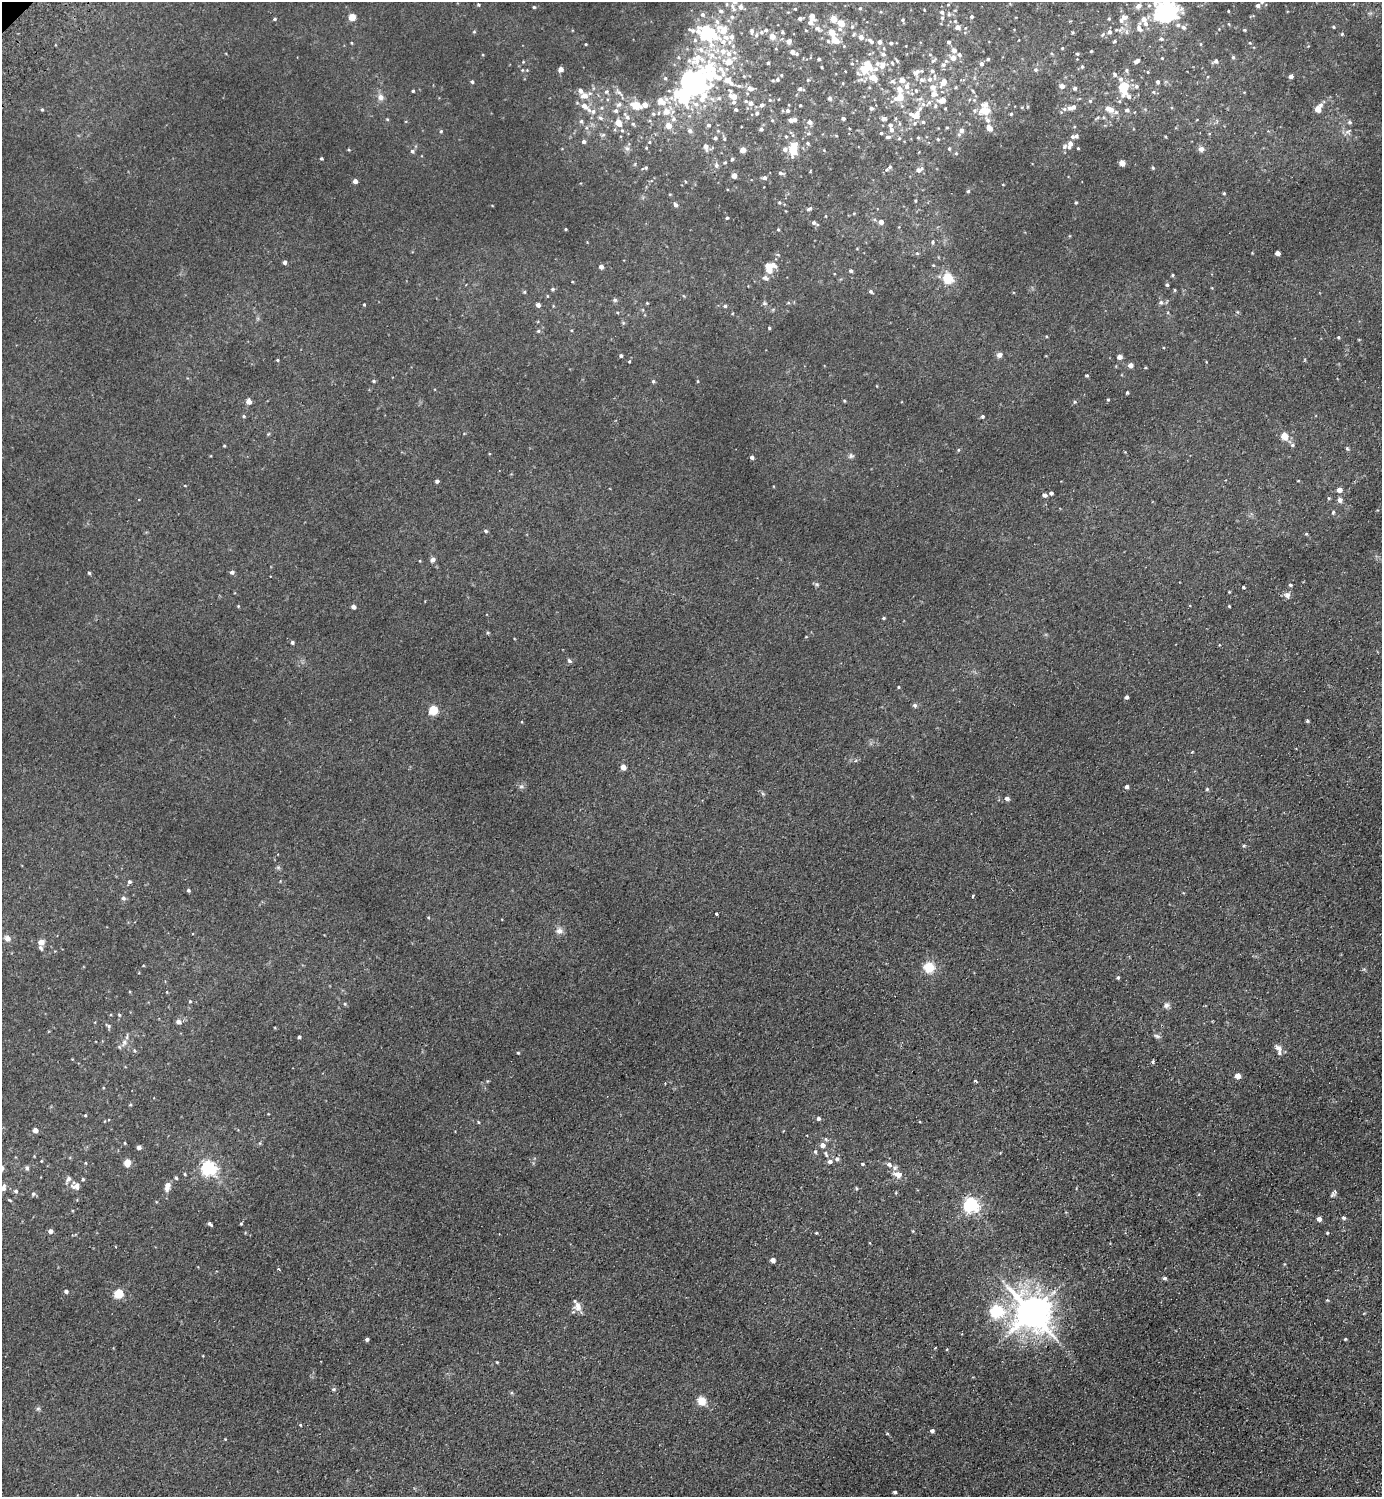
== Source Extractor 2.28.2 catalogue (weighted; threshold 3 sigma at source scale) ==
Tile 6 of 4 x 4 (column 2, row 2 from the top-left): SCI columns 1583-2962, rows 3037-4531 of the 6066 x 6072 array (HDU 1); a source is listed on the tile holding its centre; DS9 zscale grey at full resolution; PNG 1384 x 1499 px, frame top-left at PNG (2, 2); no overlay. Shown black and unused: <1% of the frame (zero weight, under 2 of 3 exposures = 3% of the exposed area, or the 3 px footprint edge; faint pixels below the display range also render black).
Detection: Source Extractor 2.28.2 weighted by HDU 2 'WHT'; one run over the whole footprint, this tile lists its part. Background 0.0275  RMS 0.011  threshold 0.0484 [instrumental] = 3 sigma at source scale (4.5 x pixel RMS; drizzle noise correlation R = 1.50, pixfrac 1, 0.05/0.05 arcsec/px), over >= 5 px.
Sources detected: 478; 1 inside a brighter object's white glare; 1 cosmic-ray / hot-pixel residue — not listed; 36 inside a brighter listed object's ellipse — not listed separately; the other 440 listed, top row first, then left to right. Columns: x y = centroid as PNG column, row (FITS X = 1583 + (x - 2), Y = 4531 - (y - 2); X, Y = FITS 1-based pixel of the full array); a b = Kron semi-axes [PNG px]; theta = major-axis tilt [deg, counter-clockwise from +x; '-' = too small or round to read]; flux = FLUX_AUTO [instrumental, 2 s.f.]
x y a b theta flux
1262 2 6 5 - 2.4
948 4 5 3 - 0.9
478 5 4 4 - 1.5
1258 5 5 4 - 3.3
1138 6 7 6 - 5.5
534 7 4 4 - 1.4
740 7 7 6 - 3.7
733 8 13 5 -62 3.8
860 8 4 4 - 1.2
721 11 6 5 - 2.8
1228 11 3 3 - 0.83
942 12 6 5 - 3
1166 12 14 13 - 210
702 14 6 5 - 2.7
949 14 6 5 - 1.8
812 16 8 5 -79 7.3
352 17 4 4 - 25
732 17 6 5 - 2.4
972 17 4 4 - 2.5
1125 17 9 7 -4 4.5
942 18 6 4 74 1.8
275 19 4 3 - 1.5
800 19 4 4 - 3.6
833 19 4 4 - 15
1109 19 5 4 - 1.3
1143 19 7 7 - 6
903 20 5 4 - 1.4
955 21 5 4 - 1.4
841 23 6 5 - 16
1229 24 5 3 - 0.86
1178 25 6 5 - 2.5
852 27 5 5 - 1.6
958 27 5 5 - 5.6
1183 27 6 6 - 2.9
1334 27 4 4 - 1.3
817 28 8 6 -20 3.5
1139 28 12 7 -83 5.8
723 30 13 10 -40 17
806 30 4 3 - 0.89
1116 30 7 5 -6 2
1244 30 4 3 - 1.2
752 31 7 5 -90 2.6
474 32 5 4 - 1.2
761 32 6 5 - 2.3
782 32 5 4 - 1.3
832 32 7 7 - 9.7
1073 32 4 3 - 1.3
1109 32 6 5 - 3.3
1127 32 7 5 84 2.8
707 33 17 11 -19 92
1102 34 7 4 47 1.7
1342 34 4 4 - 1.4
756 35 6 5 - 2.3
772 37 4 4 - 13
861 37 6 6 - 5.1
1161 39 6 5 - 2.2
835 40 7 5 -33 16
789 41 5 5 - 4.4
828 41 5 4 - 1.5
871 41 10 5 -41 3.8
1115 41 4 3 - 1.3
879 42 5 4 - 4.4
949 42 5 4 - 2.6
891 43 4 4 - 1.8
1250 43 5 3 - 0.79
586 44 3 3 - 0.83
1201 44 5 3 - 0.86
1062 48 4 3 - 0.91
954 50 5 5 - 5.9
1091 51 3 3 - 1.1
792 52 4 4 - 5.8
729 54 7 7 - 5.5
797 54 5 4 - 1.5
883 54 6 5 - 3
930 54 5 3 - 0.94
1077 54 5 4 - 1.3
959 55 5 5 - 2.5
1233 57 5 4 - 1.6
953 58 6 6 - 7.8
1162 58 3 3 - 0.78
698 59 30 16 16 35
819 59 3 3 - 2.1
988 59 4 4 - 1.6
933 61 8 4 42 2
1137 61 7 4 33 3
1216 61 5 5 - 3.7
523 62 4 3 - 0.96
729 62 8 6 -9 12
768 63 3 3 - 1.4
892 63 5 3 - 1.2
852 64 4 4 - 1.3
981 64 5 5 - 3.4
867 65 10 6 -53 15
882 65 9 7 84 7
943 65 8 7 - 3.4
822 67 3 2 - 0.86
1082 67 5 4 - 1.5
561 69 5 4 - 6.6
527 70 4 4 - 0.83
864 70 12 8 -51 13
1036 70 5 5 - 2
1127 70 6 5 - 1.9
932 71 6 5 - 2.2
711 72 42 34 -41 110
916 72 11 8 31 5.3
1148 72 4 3 - 0.83
1115 74 6 4 -51 1.8
781 75 4 3 - 0.95
1291 76 4 4 - 4.6
665 78 4 4 - 1.6
873 78 9 6 -26 11
777 79 6 4 85 1.5
930 79 7 6 - 4
1121 79 6 5 - 2.9
727 80 5 5 - 11
773 80 4 3 - 1.1
902 80 5 5 - 9.1
922 80 9 7 -23 3.8
691 81 17 13 -47 330
892 81 7 5 0 2.7
472 82 4 4 - 1.5
1158 82 5 4 - 2.1
731 83 6 5 - 2.7
943 83 11 7 63 9.2
907 86 8 6 79 5.6
1062 86 4 4 - 7
1136 86 6 5 - 2.4
956 87 4 4 - 1.1
1123 87 8 6 90 45
750 88 8 6 -6 5.2
1075 88 4 4 - 2.4
800 89 6 3 -10 2.8
899 89 8 6 -73 6.9
413 91 3 3 - 1.3
916 91 6 5 - 2
607 92 7 6 - 2.4
1153 92 5 5 - 1.2
1244 92 4 3 - 0.83
619 93 16 5 -43 4.6
934 94 9 8 - 7.1
584 96 10 8 -3 9
733 96 10 6 -46 12
381 97 10 8 -56 5.3
703 97 23 9 64 22
900 97 9 6 26 16
1129 97 6 5 - 2.8
719 98 6 6 - 2
830 98 4 4 - 2.8
770 100 4 4 - 0.99
942 100 13 9 16 9
661 101 10 7 -39 11
1090 101 5 5 - 1.3
929 102 7 5 73 2.8
751 103 6 6 - 5.5
619 104 9 6 32 3.9
923 104 7 6 - 3.4
636 105 6 5 - 27
645 105 5 5 - 7.9
761 105 5 4 - 2.8
800 105 3 2 - 0.96
1320 105 5 4 - 2.3
585 106 15 6 -38 10
902 106 5 5 - 1.7
1072 107 10 5 18 6
871 108 4 4 - 2.3
1109 109 11 6 -20 8.5
1318 109 4 4 - 17
42 110 4 4 - 1.1
736 110 4 3 - 1.9
984 110 13 9 -3 18
1127 110 5 5 - 3.2
666 111 8 8 - 9.4
788 111 4 4 - 2.1
658 113 5 3 - 1.3
757 113 5 5 - 1.7
653 114 5 4 - 1.6
1011 114 4 3 - 1.1
916 116 10 7 58 12
627 117 11 6 -57 4.6
600 118 8 5 -27 2.6
843 118 3 3 - 2.5
387 119 4 3 - 1
674 119 7 7 - 4.1
884 119 7 5 -9 2.5
772 120 5 3 - 0.99
791 120 4 4 - 4.5
988 120 9 6 -53 4.1
581 121 7 6 - 2.4
810 122 5 5 - 4.3
923 122 4 4 - 1.6
1350 122 6 5 - 1.9
619 123 8 6 -48 11
708 125 5 5 - 2.3
669 126 5 5 - 13
947 127 4 3 - 1.1
989 128 5 4 - 9.6
761 129 4 4 - 2.5
891 130 7 5 -77 4
961 130 6 6 - 4.9
441 131 4 4 - 1.4
622 131 5 5 - 1.6
690 131 6 5 - 3.7
1348 132 10 8 55 4.4
881 133 3 3 - 1.2
603 135 7 5 40 2.2
1076 136 7 5 22 2.3
786 137 4 3 - 1.2
888 137 8 4 6 2.2
918 137 4 4 - 1.1
715 138 4 4 - 2.2
899 138 5 5 - 1.2
724 139 5 4 - 1.5
938 139 5 4 - 1
584 141 5 5 - 2.6
649 142 4 4 - 1.2
808 143 5 4 - 1.8
1070 144 11 6 69 5.3
706 147 7 5 -71 6
627 148 9 6 -62 3.2
646 148 4 4 - 0.92
949 148 4 3 - 1.5
1078 148 3 3 - 1
785 149 5 5 - 5.1
793 149 10 7 -87 22
1201 149 7 7 - 4.6
349 150 4 3 - 1
743 150 4 4 - 9.7
412 151 5 5 - 2.5
956 153 4 4 - 1
321 158 3 3 - 1.3
732 159 4 3 - 1.7
725 162 4 4 - 1.1
1122 163 4 4 - 13
716 165 7 6 - 2.4
890 167 7 5 44 2.7
645 168 7 4 19 1.8
1153 168 5 3 - 1.4
919 170 9 5 29 5.3
781 173 6 4 -16 2.4
734 176 4 4 - 9
764 178 5 5 - 3.5
355 181 4 4 - 5.4
1003 184 3 2 - 0.63
968 191 4 4 - 1.5
1224 193 4 3 - 1.2
915 201 4 3 - 1.1
779 203 5 5 - 1.5
1076 203 3 3 - 1.3
676 205 5 5 - 3.4
809 209 7 4 29 2.3
854 213 5 3 - 0.86
826 216 4 3 - 0.8
727 218 3 3 - 1.6
881 222 5 4 - 6.6
814 223 4 4 - 2.4
566 229 3 2 - 0.9
778 229 4 3 - 1.2
933 242 7 5 81 2.2
917 253 6 4 -1 1.4
1278 253 4 4 - 8
778 255 6 3 -19 1.1
285 262 4 4 - 3.2
773 264 8 5 -29 5.6
933 265 5 4 - 1
601 267 4 4 - 5.6
769 270 5 5 - 14
851 271 4 4 - 2.1
1172 275 4 3 - 1.2
765 278 9 6 -18 3.5
948 278 14 12 -60 20
1167 285 4 4 - 1.8
553 289 5 4 - 1.6
1175 290 4 3 - 1.2
871 291 5 4 - 2.2
524 292 5 4 - 1.4
615 300 6 6 - 1.8
1161 302 6 6 - 2.6
647 303 4 3 - 0.87
764 303 6 5 - 1.7
364 304 3 3 - 1.1
538 305 4 4 - 5.1
725 306 4 4 - 1.8
617 312 5 3 - 1
1237 312 5 5 - 1.3
769 328 3 3 - 1.3
538 331 5 4 - 1.5
1046 336 4 3 - 0.91
1338 337 4 4 - 1
999 355 7 7 - 3.7
621 356 4 4 - 2
1119 357 4 4 - 6.1
277 360 4 3 - 1.1
629 361 4 3 - 1.1
1131 365 4 4 - 6
1087 375 4 3 - 1.4
373 381 5 4 - 1.4
653 381 5 4 - 1.8
698 381 5 3 - 0.92
1127 392 3 3 - 1.6
1108 400 4 4 - 0.98
249 401 4 4 - 10
844 401 4 3 - 1.1
1075 402 4 4 - 1.3
244 416 5 4 - 1.5
982 417 4 4 - 1.7
268 434 5 4 - 1
1285 436 5 5 - 22
1292 445 5 4 - 1.8
224 446 3 3 - 0.94
1347 449 6 4 -62 1.4
958 450 5 3 - 0.99
851 456 7 7 - 2.6
752 457 4 4 - 2.4
437 481 4 4 - 2.6
1298 481 4 2 - 0.65
1339 490 4 4 - 7.7
1051 493 4 4 - 3.4
1045 495 5 4 - 3
1329 498 5 3 - 0.99
1340 500 5 5 - 4.7
1377 510 3 3 - 0.62
1333 512 5 4 - 1.3
486 531 5 4 - 1.8
1306 534 5 4 - 1.1
433 559 5 5 - 4.7
232 572 5 5 - 2.9
89 573 5 4 - 1.3
817 584 6 5 - 1.8
1290 585 5 4 - 1.7
1244 587 4 3 - 1.1
1229 592 3 3 - 0.78
1287 595 8 7 - 4.7
238 606 3 3 - 0.88
1229 606 4 3 - 0.91
354 607 4 4 - 5.5
884 618 4 3 - 1.4
292 642 4 4 - 2.3
569 661 7 4 -44 1.9
898 687 4 3 - 0.92
1126 697 3 3 - 3.1
915 705 6 5 - 2.7
433 710 5 5 - 55
1307 721 3 3 - 1.6
1192 752 4 3 - 0.72
623 767 4 4 - 11
521 786 7 6 - 2.5
1127 787 4 4 - 3
1207 789 5 4 - 1.2
1007 798 5 4 - 4.1
1244 846 5 4 - 1.3
278 867 6 6 - 1.9
129 882 5 4 - 2.2
188 890 4 4 - 1.9
973 896 3 3 - 2.7
123 898 6 5 - 2.7
716 914 3 3 - 1.8
428 917 4 3 - 1
559 930 10 8 12 4.8
7 938 5 5 - 8.1
41 942 6 6 - 7.1
929 967 12 11 - 19
1364 969 5 5 - 1.4
1118 977 4 3 - 1.7
190 1001 4 4 - 1.2
345 1004 5 4 - 1.3
1166 1005 8 7 - 3.7
119 1015 5 4 - 1.2
179 1022 6 5 - 5.3
108 1026 9 4 -32 1.9
1157 1036 9 5 -16 2.6
299 1037 3 3 - 1.7
124 1043 12 8 57 6.3
1279 1048 11 7 -44 5.9
134 1050 6 5 - 1.7
518 1053 3 3 - 1.1
72 1059 3 3 - 0.67
1153 1062 3 3 - 4.7
1238 1076 5 4 - 10
975 1081 3 3 - 1.5
665 1083 3 2 - 0.99
130 1105 5 3 - 1
85 1115 4 3 - 1
818 1118 4 4 - 2.8
105 1121 4 3 - 0.67
478 1122 4 3 - 1.3
35 1130 4 4 - 7.4
125 1143 5 3 - 0.9
823 1145 6 6 - 5.9
139 1147 4 4 - 4.5
815 1152 6 5 - 1.7
826 1154 9 5 -65 2.3
837 1159 5 5 - 3.2
41 1161 4 3 - 0.79
830 1161 6 5 - 3.8
85 1163 4 3 - 0.87
127 1163 5 4 - 24
863 1164 4 3 - 1.5
889 1164 7 5 -41 3.9
27 1168 6 5 - 2.3
208 1168 6 6 - 300
185 1174 4 3 - 1.1
897 1174 13 8 -14 7.5
176 1178 4 4 - 1.4
83 1179 4 3 - 1.5
76 1186 11 9 -18 6.6
167 1187 12 7 79 6.1
3 1188 7 5 73 5.4
856 1188 4 4 - 1.3
16 1191 5 4 - 2.4
896 1193 5 3 - 0.92
33 1194 6 5 - 2
1332 1195 9 6 37 2.4
971 1205 6 6 - 310
1344 1218 5 4 - 2.3
1319 1219 5 4 - 5.5
210 1224 5 3 - 2.4
241 1224 4 4 - 1.1
50 1231 4 4 - 5.2
913 1231 5 3 - 0.87
816 1233 4 3 - 1.1
1327 1233 4 3 - 1.1
773 1260 4 4 - 6.5
279 1269 4 3 - 1.3
1165 1278 5 4 - 1.9
66 1291 4 4 - 3.5
119 1294 5 5 - 65
1327 1300 5 3 - 1
578 1306 14 10 -74 7.9
997 1311 6 6 - 170
1031 1312 12 10 -45 2400
367 1339 4 3 - 2.6
1345 1339 3 3 - 1.2
935 1348 3 2 - 0.75
333 1389 6 4 20 1.5
702 1401 5 5 - 44
38 1409 6 5 - 1.8
300 1425 4 3 - 1.1
932 1431 4 4 - 2.7
225 1439 3 3 - 0.68
895 1492 4 3 - 2
Isophote crosses this tile's border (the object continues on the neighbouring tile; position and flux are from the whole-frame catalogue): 3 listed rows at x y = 1262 2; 1166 12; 3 1188
Unlisted compact peaks at least as high as the median listed source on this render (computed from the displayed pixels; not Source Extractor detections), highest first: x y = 497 1362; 887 1433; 488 633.